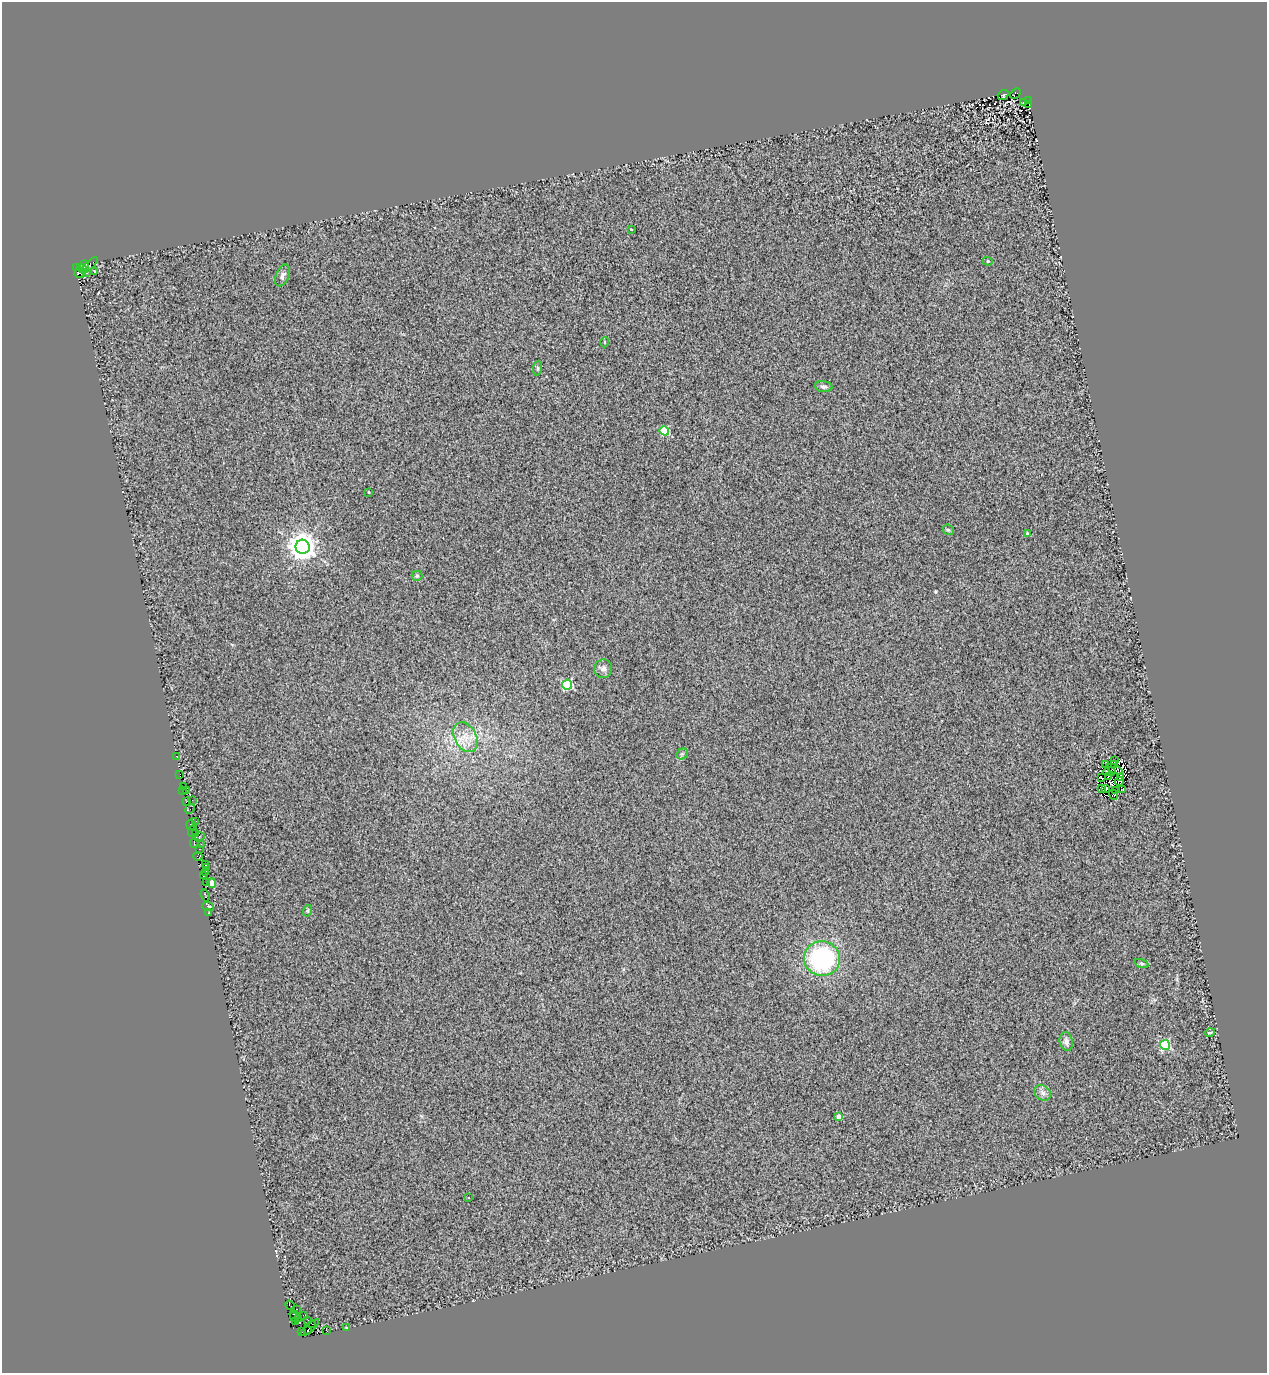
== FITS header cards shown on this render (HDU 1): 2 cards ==
NAXIS1  =                 1265
NAXIS2  =                 1371

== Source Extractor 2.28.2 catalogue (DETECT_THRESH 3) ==
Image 1265 x 1371 px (HDU 1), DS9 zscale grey, 1 PNG px = 1 image px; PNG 1269 x 1375 px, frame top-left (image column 1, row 1371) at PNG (2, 2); each listed source drawn as its Kron ellipse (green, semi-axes under 4 px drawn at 4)
Background 1.18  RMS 0.5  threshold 1.5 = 3 sigma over >= 5 px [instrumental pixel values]
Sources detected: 98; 8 with non-positive FLUX_AUTO (blend fragments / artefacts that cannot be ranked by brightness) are neither listed nor drawn; the other 90 listed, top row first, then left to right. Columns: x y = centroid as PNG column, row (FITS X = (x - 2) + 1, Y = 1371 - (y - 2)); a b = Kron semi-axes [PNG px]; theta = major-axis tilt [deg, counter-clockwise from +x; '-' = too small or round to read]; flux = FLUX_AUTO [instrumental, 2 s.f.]
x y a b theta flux
1016 93 6 4 46 930
1003 95 5 4 - 35
1028 101 2 2 - 1400
1023 103 3 3 - 120
1029 105 3 2 - 360
631 229 2 2 - 28
988 261 5 4 - 49
84 265 5 2 - 230
89 265 11 4 42 52
77 267 4 3 - 150
82 268 5 2 - 120
94 272 3 2 - 50
80 273 5 5 - 95
86 273 3 2 - 94
283 275 11 6 67 110
605 342 5 3 - 31
537 368 7 4 82 48
824 387 9 5 -10 87
664 431 5 4 - 1400
369 492 3 2 - 38
948 530 6 5 - 47
1027 534 4 3 - 49
303 547 7 7 - 44000
417 576 5 5 - 49
603 669 9 8 - 160
567 685 5 5 - 2900
465 737 16 10 -60 450
682 754 6 5 - 56
177 756 3 2 - 240
1114 760 3 2 - 19
1105 764 3 2 - 50
1114 764 3 2 - 41
1114 769 8 3 -24 22
1110 772 6 3 2 88
180 775 4 2 - 61
1108 777 2 2 - 11
1120 777 4 2 - 42
1101 778 4 2 - 19
1119 781 5 3 - 23
183 786 2 2 - 190
1106 788 3 2 - 32
1101 789 4 3 - 44
1123 789 3 2 - 27
183 790 2 2 - 140
1115 790 2 2 - 19
186 791 3 3 - 97
1113 794 5 3 - 110
192 800 2 2 - 220
186 801 3 2 - 270
190 809 5 3 - 120
196 821 3 2 - 50
191 825 5 3 - 210
192 831 6 2 69 120
195 833 3 3 - 190
199 837 6 3 8 440
194 843 4 2 - 560
201 844 3 2 - 58
199 849 4 3 - 150
198 856 4 3 - 290
206 865 2 2 - 19
206 868 3 2 - 37
205 872 2 2 - 49
203 876 4 3 - 240
206 883 3 2 - 370
212 883 5 4 - 2900
205 895 6 3 -69 220
208 906 6 3 -18 180
307 911 6 4 72 45
208 913 3 2 - 97
822 958 18 17 - 4400
1142 964 7 3 -19 47
1210 1032 5 2 - 28
1066 1041 9 6 -77 150
1165 1045 5 5 - 3100
1043 1093 9 7 -34 140
839 1116 4 4 - 210
468 1197 3 2 - 38
290 1305 5 3 - 220
296 1309 3 2 - 170
303 1315 2 2 - 92
294 1316 6 3 -76 390
298 1318 2 2 - 2100
308 1320 3 2 - 54
296 1322 3 2 - 540
312 1324 3 3 - 930
310 1328 12 3 40 480
347 1328 3 2 - 82
308 1331 3 2 - 580
327 1331 3 2 - 82
302 1332 4 3 - 150
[8 non-positive-flux detections neither listed nor drawn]